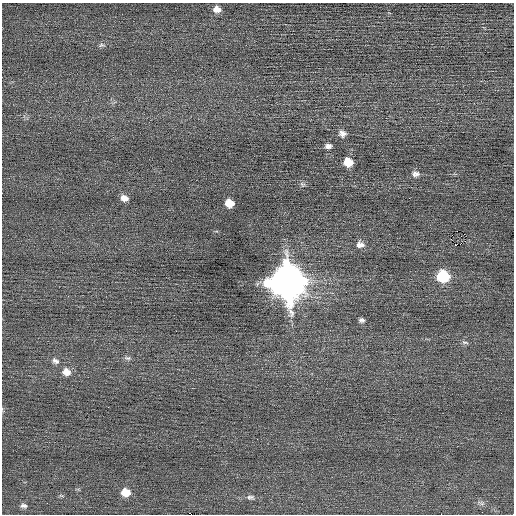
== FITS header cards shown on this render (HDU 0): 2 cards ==
NAXIS1  =                  512 / Axis length
NAXIS2  =                  512 / Axis length

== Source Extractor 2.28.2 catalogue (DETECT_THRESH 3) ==
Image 512 x 512 px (HDU 0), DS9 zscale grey, 1 PNG px = 1 image px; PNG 516 x 516 px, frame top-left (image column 1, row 512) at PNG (2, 3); no overlay
Background 0.0491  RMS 0.66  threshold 1.99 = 3 sigma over >= 5 px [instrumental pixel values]
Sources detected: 26; all 26 listed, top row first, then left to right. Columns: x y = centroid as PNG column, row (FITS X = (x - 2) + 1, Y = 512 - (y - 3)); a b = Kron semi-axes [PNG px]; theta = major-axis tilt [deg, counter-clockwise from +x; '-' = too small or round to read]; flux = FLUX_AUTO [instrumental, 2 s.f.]
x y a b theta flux
217 9 9 7 -14 300
102 45 9 4 11 96
441 121 2 2 - 210
342 133 10 9 - 240
328 146 9 6 5 160
348 162 8 7 - 710
416 174 10 8 4 220
302 184 9 5 -26 96
124 198 9 7 -17 270
409 198 2 2 - 57
229 203 8 7 - 580
465 241 3 2 - 33
360 244 11 8 -1 250
455 244 3 2 - 220
443 276 9 8 - 2500
287 282 14 13 - 98000
362 320 7 5 -6 120
465 343 10 4 -5 95
127 358 9 6 -7 120
55 361 11 7 -28 200
66 372 11 9 -27 370
125 492 9 8 - 630
250 497 12 7 -1 170
481 503 10 6 -18 140
24 506 9 6 -4 140
191 514 3 2 - 360
At the frame edge (FLAGS 8, measured only in part): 1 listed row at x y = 191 514